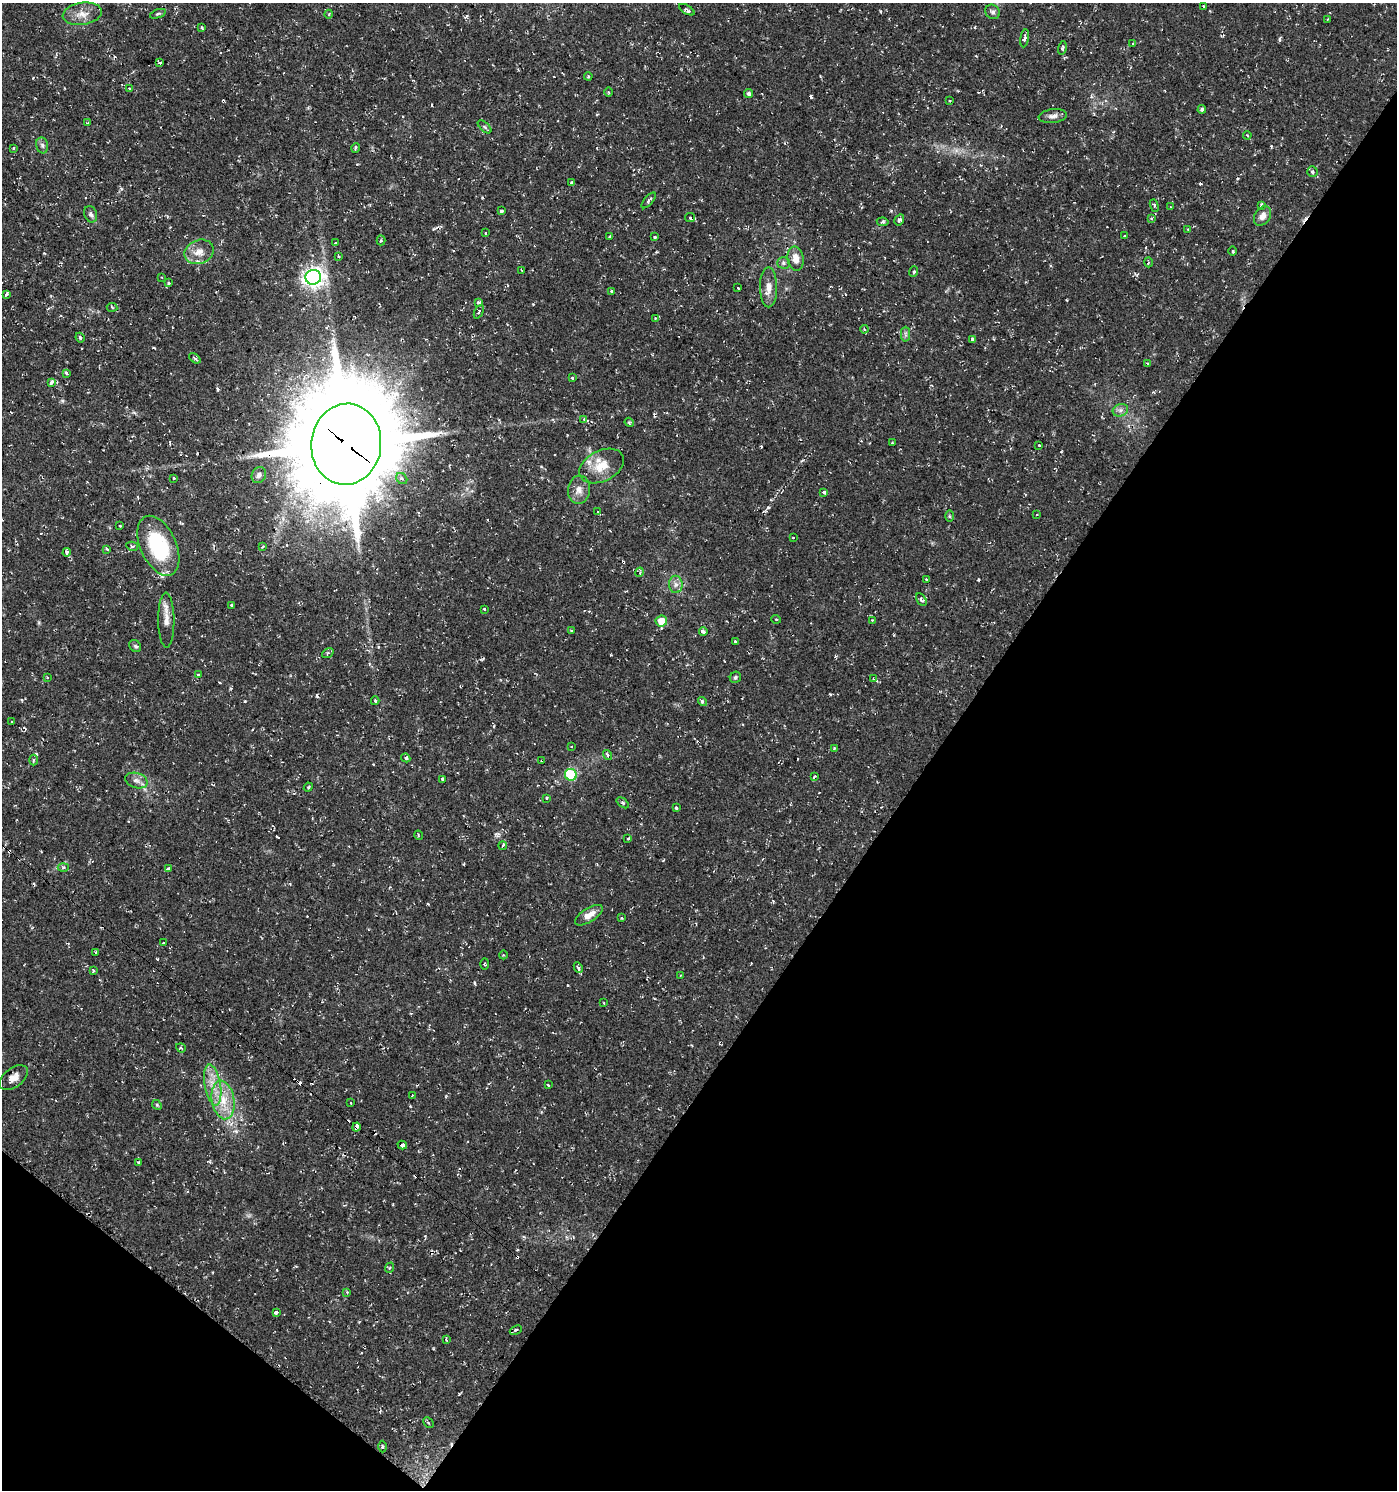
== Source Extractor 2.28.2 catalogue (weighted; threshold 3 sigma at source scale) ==
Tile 15 of 4 x 4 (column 3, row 4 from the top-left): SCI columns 3033-4427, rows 1-1488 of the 6002 x 5958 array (HDU 1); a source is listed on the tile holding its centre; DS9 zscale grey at full resolution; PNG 1399 x 1492 px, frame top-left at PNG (2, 3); each listed source drawn as its Kron ellipse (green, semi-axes under 4 px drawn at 4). Shown black and unused: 36% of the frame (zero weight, under 2 of 3 exposures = <1% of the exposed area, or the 3 px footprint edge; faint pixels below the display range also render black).
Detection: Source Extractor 2.28.2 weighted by HDU 2 'WHT'; one run over the whole footprint, this tile lists its part. Background 0.0337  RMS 0.004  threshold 0.0182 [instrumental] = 3 sigma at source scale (4.5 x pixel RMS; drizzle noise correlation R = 1.50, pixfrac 1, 0.0396/0.0396 arcsec/px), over >= 5 px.
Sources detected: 192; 25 cosmic-ray / hot-pixel residue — neither listed nor drawn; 3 inside a brighter listed object's ellipse — not listed separately; the other 164 listed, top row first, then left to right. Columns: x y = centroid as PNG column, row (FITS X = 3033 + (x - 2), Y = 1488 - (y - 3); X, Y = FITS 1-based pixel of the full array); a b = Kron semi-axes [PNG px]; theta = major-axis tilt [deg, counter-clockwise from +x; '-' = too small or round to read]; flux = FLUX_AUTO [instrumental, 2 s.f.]
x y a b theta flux
1203 6 4 2 - 0.32
687 10 8 4 -31 1
993 12 7 6 - 1.1
82 14 20 11 9 4.8
158 14 8 4 19 0.65
329 14 4 3 - 0.31
1327 19 3 2 - 0.28
202 28 4 3 - 0.56
1025 38 9 4 80 1.3
1133 43 4 3 - 0.46
1062 48 7 3 77 0.7
160 63 3 3 - 1.3
588 76 4 4 - 0.52
130 89 3 3 - 2
609 92 5 3 - 0.42
748 93 4 4 - 0.95
950 101 3 2 - 0.47
1202 109 4 4 - 0.87
1053 116 14 6 8 1.9
88 123 3 2 - 0.37
485 127 8 4 -42 0.66
1247 135 4 3 - 0.36
42 145 8 6 -75 1.1
14 148 3 3 - 0.96
356 148 5 3 - 0.62
1312 172 5 5 - 0.75
572 183 3 3 - 7.1
649 200 9 3 49 0.8
1154 205 6 3 -69 0.52
1261 205 3 3 - 0.57
1170 207 4 2 - 0.3
501 211 3 3 - 0.96
91 214 8 6 -68 1.3
1262 216 10 7 55 2.7
690 218 5 4 - 0.63
1151 218 4 3 - 0.55
899 220 6 4 57 0.9
883 222 6 4 -10 0.71
1188 229 3 2 - 0.29
486 233 3 2 - 0.48
1124 235 3 3 - 0.98
609 237 3 3 - 0.43
655 237 3 3 - 1.2
381 240 5 4 - 0.63
335 243 3 3 - 0.99
1233 251 4 3 - 0.46
199 252 15 12 22 4.5
339 256 3 2 - 0.55
796 259 12 8 -82 3.7
1148 262 5 3 - 0.5
783 263 6 5 - 0.82
521 270 3 2 - 0.45
913 272 5 3 - 0.61
161 277 3 2 - 0.33
313 277 8 7 - 200
168 283 3 3 - 1.2
768 287 20 8 -90 3.9
738 288 3 3 - 1
612 291 3 3 - 1
6 294 4 3 - 2.9
479 303 4 3 - 2.1
112 307 5 3 - 0.47
479 312 7 4 63 0.91
655 318 2 2 - 0.27
864 329 4 3 - 0.39
905 334 7 4 -89 0.95
80 338 5 3 - 0.6
972 339 3 3 - 2
195 358 6 4 -39 0.96
1148 364 3 3 - 2.1
66 373 4 3 - 2.4
573 377 3 3 - 1
52 382 4 3 - 2.4
1120 410 8 6 20 1.4
584 419 4 4 - 1
629 422 5 3 - 0.45
893 443 4 2 - 0.33
346 444 40 35 84 7100
1039 445 3 2 - 0.52
602 466 24 15 27 8.3
259 475 8 7 - 1.4
174 478 3 3 - 0.81
402 478 6 5 - 1.3
579 490 14 11 84 3.3
824 492 3 3 - 8.9
598 512 3 3 - 1
1037 515 3 3 - 0.39
950 516 6 4 -89 0.55
120 526 3 2 - 0.35
793 538 3 2 - 0.32
132 546 6 4 -11 0.81
158 546 32 18 -66 31
263 546 4 3 - 0.42
107 549 3 3 - 0.5
67 552 4 3 - 1.7
640 572 5 3 - 0.49
926 580 3 3 - 1.1
676 584 8 6 -89 1.8
921 599 7 4 -57 1.6
232 605 3 3 - 4
484 609 3 3 - 0.97
776 619 4 4 - 0.47
166 620 27 8 -89 3.9
872 620 4 3 - 0.32
661 621 5 5 - 6.8
571 631 4 3 - 0.42
703 632 4 3 - 2.4
735 642 4 2 - 0.46
135 646 7 5 -47 0.79
328 653 6 4 34 0.69
198 675 4 3 - 2.5
47 677 3 2 - 0.35
735 677 6 5 - 0.76
873 679 3 3 - 0.34
375 701 4 3 - 0.56
702 702 5 4 - 0.94
12 722 3 3 - 0.99
571 746 3 2 - 0.27
834 748 3 3 - 0.34
608 755 5 4 - 1.2
406 758 5 3 - 0.64
34 760 5 3 - 0.53
542 760 3 3 - 0.91
571 775 6 5 - 28
814 776 4 3 - 0.83
442 779 3 3 - 0.74
136 780 11 7 -16 2
308 787 4 4 - 0.49
546 798 3 3 - 1.7
623 803 7 4 -36 0.7
676 808 3 3 - 1.9
418 835 5 3 - 0.41
628 838 3 3 - 8.7
503 846 4 3 - 5.7
63 867 5 3 - 0.52
168 869 3 3 - 1.3
589 915 15 7 33 3.9
622 918 4 3 - 0.4
164 943 3 3 - 0.98
95 952 3 2 - 0.74
503 955 4 3 - 0.33
485 964 6 3 89 0.48
578 968 6 3 -64 1
93 971 3 3 - 0.98
680 975 2 2 - 0.39
603 1003 3 2 - 0.67
181 1048 5 3 - 0.46
14 1078 16 9 37 3.3
213 1085 20 8 -80 5.6
548 1085 3 3 - 4.5
412 1095 3 2 - 0.71
223 1100 19 11 -80 8.2
351 1103 3 2 - 0.64
157 1105 5 4 - 0.53
356 1127 4 3 - 3.8
402 1145 5 3 - 23
138 1163 3 3 - 1.4
389 1268 5 3 - 0.53
347 1292 4 3 - 0.49
276 1312 3 3 - 8.6
516 1330 6 2 25 0.58
446 1340 3 2 - 0.74
428 1423 6 3 -44 0.5
382 1447 6 3 90 0.54
Overlapping masked pixels (flux is a lower limit): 3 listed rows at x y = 346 444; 542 760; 356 1127
Unlisted compact peaks at least as high as the median listed source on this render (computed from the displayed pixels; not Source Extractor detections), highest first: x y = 245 701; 880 11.